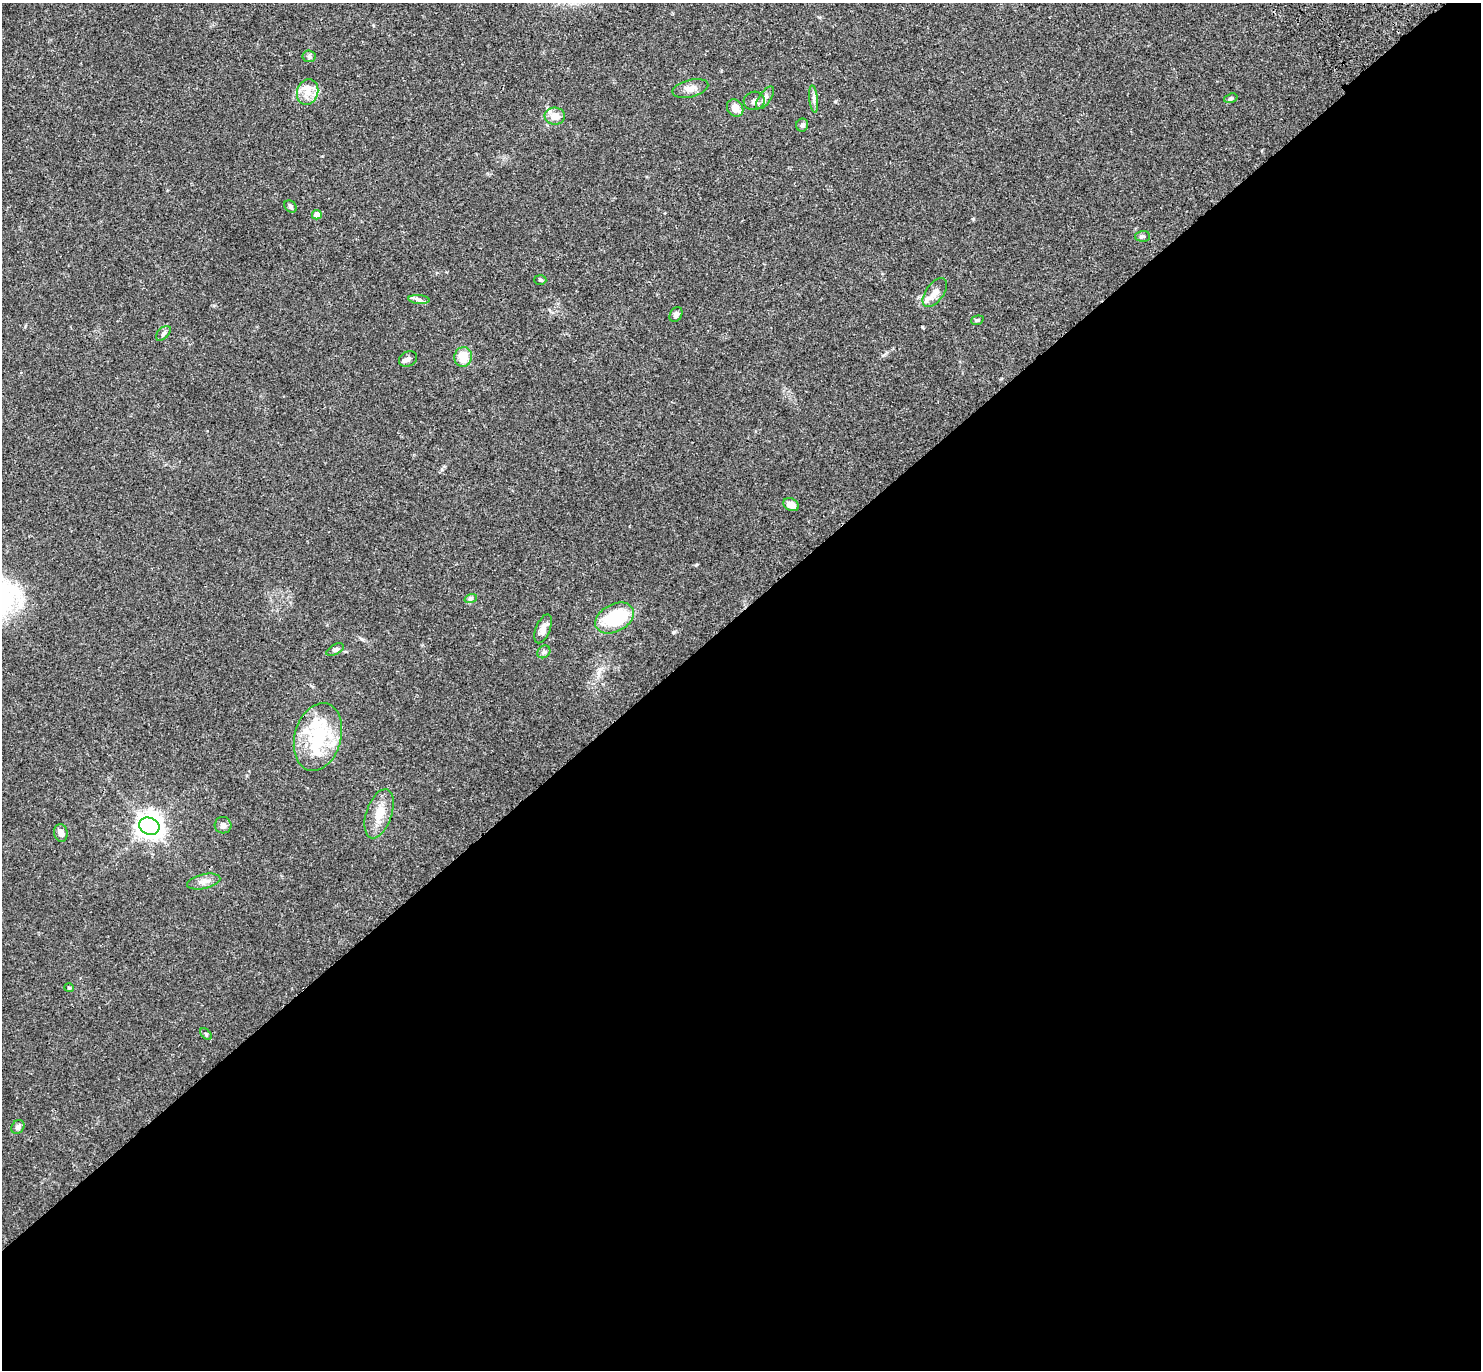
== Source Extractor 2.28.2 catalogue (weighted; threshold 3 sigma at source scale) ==
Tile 15 of 4 x 4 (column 3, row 4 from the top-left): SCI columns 3057-4535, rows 246-1613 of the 6115 x 6103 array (HDU 1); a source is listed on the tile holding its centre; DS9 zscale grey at full resolution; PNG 1483 x 1372 px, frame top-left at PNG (2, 3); each listed source drawn as its Kron ellipse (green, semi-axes under 4 px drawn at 4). Shown black and unused: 55% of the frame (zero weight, under 3 of 4 exposures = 6% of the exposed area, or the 3 px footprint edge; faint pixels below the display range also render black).
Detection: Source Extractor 2.28.2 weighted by HDU 2 'WHT'; one run over the whole footprint, this tile lists its part. Background 0.0501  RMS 0.0056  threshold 0.0252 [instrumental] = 3 sigma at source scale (4.5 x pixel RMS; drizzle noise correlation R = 1.50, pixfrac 1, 0.05/0.05 arcsec/px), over >= 5 px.
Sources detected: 38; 2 inside a brighter listed object's ellipse — not listed separately; the other 36 listed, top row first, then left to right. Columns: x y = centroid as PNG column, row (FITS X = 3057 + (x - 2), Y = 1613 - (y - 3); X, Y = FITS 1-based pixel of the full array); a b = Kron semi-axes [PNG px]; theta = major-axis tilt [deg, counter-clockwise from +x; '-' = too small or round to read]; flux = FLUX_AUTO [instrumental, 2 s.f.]
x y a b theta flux
309 56 6 6 - 1.1
690 88 18 8 14 4
308 92 13 10 73 6.4
765 98 13 6 55 2.2
1231 98 7 4 18 0.9
814 99 13 4 -84 2
754 101 10 9 - 2.5
735 108 9 7 -52 5.2
555 116 10 8 -4 6.6
802 125 6 6 - 1.8
290 206 7 5 -47 1.2
317 215 5 4 - 5.5
1142 236 7 5 2 1.1
540 280 6 5 - 0.82
935 292 17 8 54 5.3
419 300 10 4 -5 1.7
676 314 8 6 60 2
977 320 6 4 19 0.82
163 333 9 5 45 1.4
463 357 10 9 - 10
408 359 9 7 28 1.9
791 505 8 6 -26 4.7
471 598 6 4 19 0.91
615 618 21 13 28 35
543 629 15 7 68 3.8
335 650 9 5 29 1.4
544 652 7 5 43 1.3
318 737 35 23 74 34
379 814 25 13 71 10
223 825 8 8 - 2.1
149 826 10 8 -21 560
61 833 9 7 -79 2.7
204 882 17 7 13 3.5
69 988 5 4 - 0.6
206 1034 7 4 -45 0.86
18 1127 7 6 - 1.7
Unlisted compact peaks at least as high as the median listed source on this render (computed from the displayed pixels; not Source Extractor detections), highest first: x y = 673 632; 922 327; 973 219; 696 565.